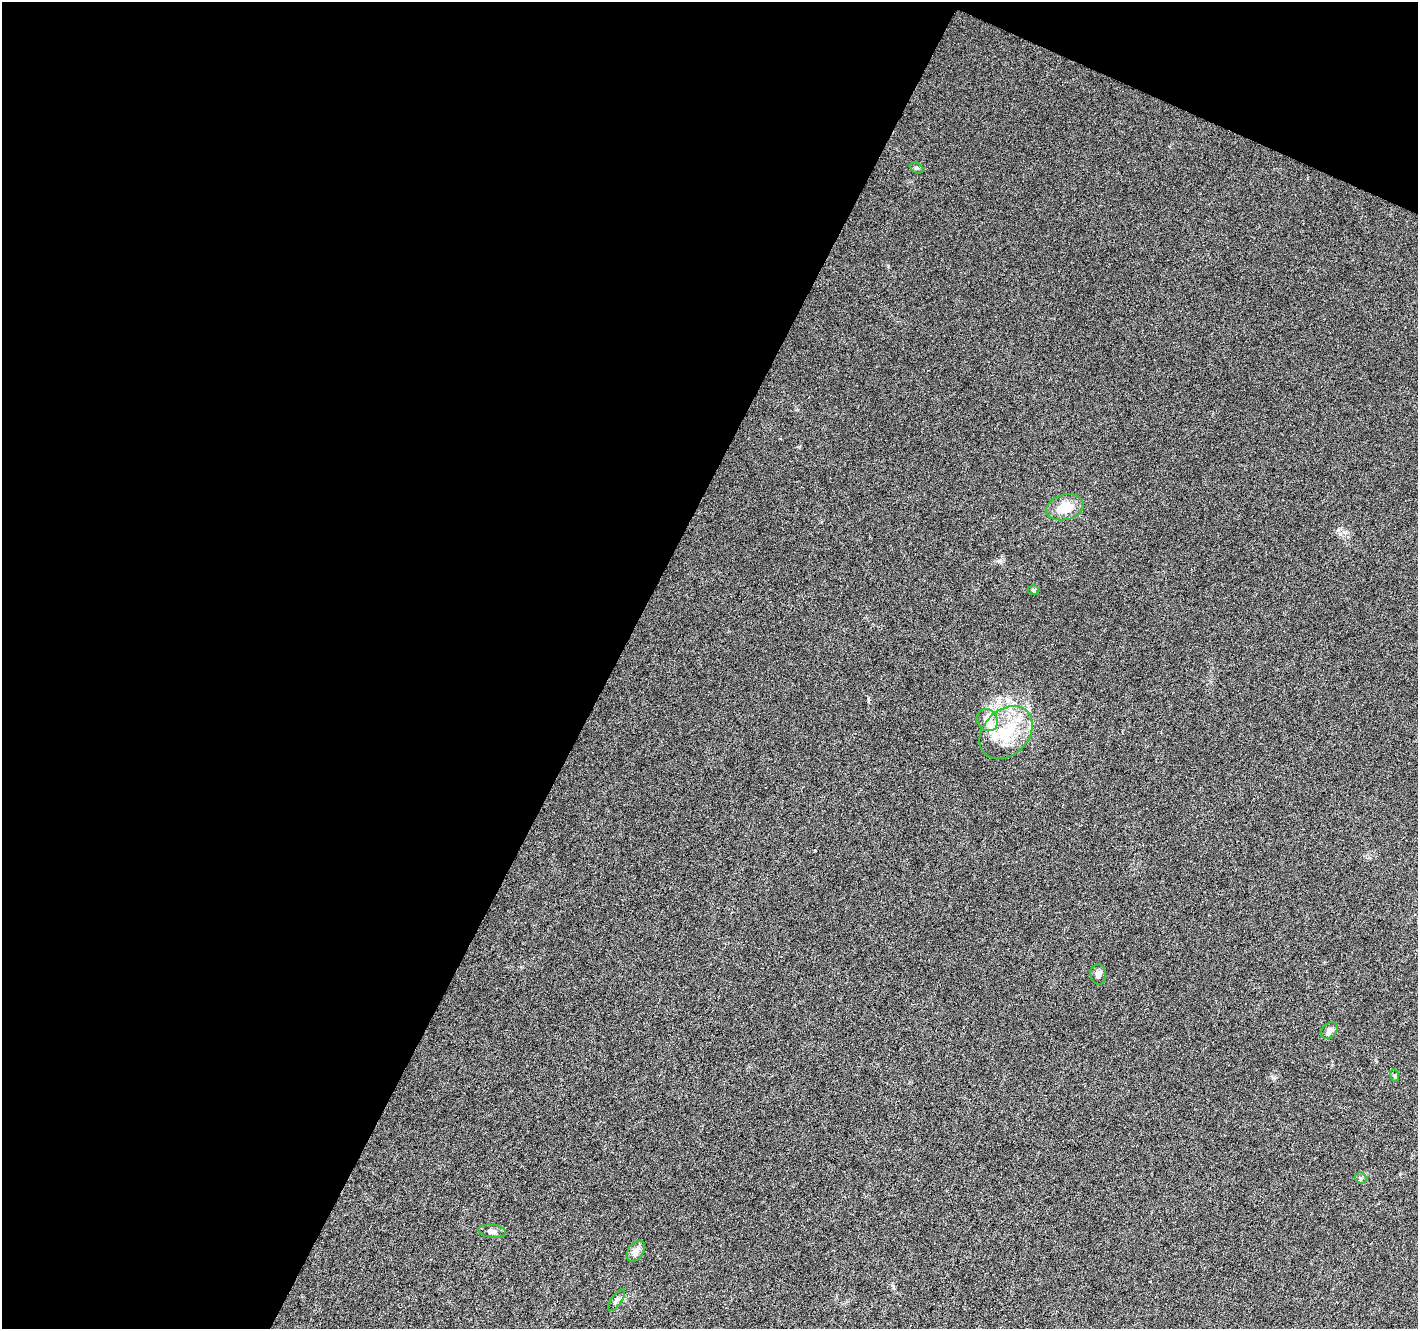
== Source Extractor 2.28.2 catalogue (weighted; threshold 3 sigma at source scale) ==
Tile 1 of 2 x 2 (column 1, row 1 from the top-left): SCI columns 1-1416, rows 1451-2777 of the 2832 x 2883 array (HDU 1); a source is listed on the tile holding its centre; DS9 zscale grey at full resolution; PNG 1420 x 1331 px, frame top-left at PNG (2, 2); each listed source drawn as its Kron ellipse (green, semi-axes under 4 px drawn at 4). Shown black and unused: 46% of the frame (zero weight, under 3 of 6 exposures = <1% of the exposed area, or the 3 px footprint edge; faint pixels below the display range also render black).
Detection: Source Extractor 2.28.2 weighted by HDU 2 'WHT'; one run over the whole footprint, this tile lists its part. Background 0.0229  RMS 0.0045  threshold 0.0185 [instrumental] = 3 sigma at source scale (4.09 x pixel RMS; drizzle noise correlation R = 1.36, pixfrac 0.8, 0.0396/0.0396 arcsec/px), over >= 5 px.
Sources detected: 15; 3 inside a brighter listed object's ellipse — not listed separately; the other 12 listed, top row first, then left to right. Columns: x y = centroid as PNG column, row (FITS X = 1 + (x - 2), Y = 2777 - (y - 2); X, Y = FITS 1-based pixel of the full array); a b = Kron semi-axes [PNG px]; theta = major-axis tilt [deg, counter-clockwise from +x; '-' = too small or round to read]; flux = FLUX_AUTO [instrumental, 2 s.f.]
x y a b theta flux
916 168 7 5 -26 0.78
1065 507 19 12 14 9.4
1033 590 5 4 - 0.8
987 720 11 10 - 3.2
1006 733 30 22 44 19
1098 974 10 8 -80 1.6
1329 1031 9 7 44 1.8
1395 1076 6 4 -73 0.55
1361 1178 6 5 - 0.71
492 1231 14 6 -7 1.9
636 1251 11 7 54 2.5
617 1300 13 5 55 1.4
Unlisted compact peaks at least as high as the median listed source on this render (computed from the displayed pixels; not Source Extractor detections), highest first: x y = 1340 534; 888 266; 999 560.